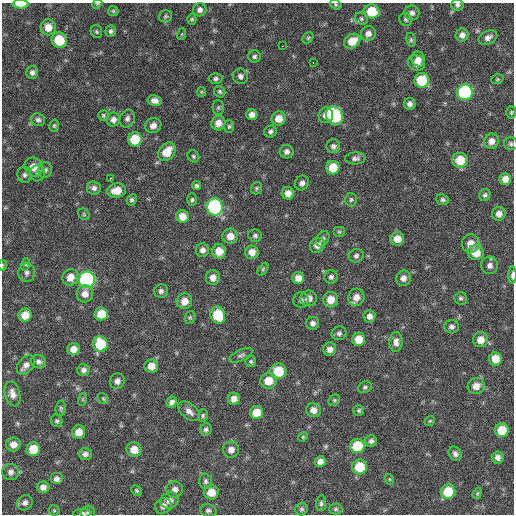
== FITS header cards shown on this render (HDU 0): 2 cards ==
NAXIS1  =                  512 / Axis length
NAXIS2  =                  512 / Axis length

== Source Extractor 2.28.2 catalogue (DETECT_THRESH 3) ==
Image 512 x 512 px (HDU 0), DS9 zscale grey, 1 PNG px = 1 image px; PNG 516 x 516 px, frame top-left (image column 1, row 512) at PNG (2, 3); each listed source drawn as its Kron ellipse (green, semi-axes under 4 px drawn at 4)
Background 125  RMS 12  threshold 35.5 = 3 sigma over >= 5 px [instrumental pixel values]
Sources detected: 191; all 191 listed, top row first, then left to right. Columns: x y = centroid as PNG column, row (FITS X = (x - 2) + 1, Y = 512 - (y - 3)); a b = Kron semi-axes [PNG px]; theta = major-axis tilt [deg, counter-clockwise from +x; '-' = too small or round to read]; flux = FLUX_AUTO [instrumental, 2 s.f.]
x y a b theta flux
21 4 8 4 0 11000
97 4 5 4 - 940
336 4 6 4 -34 1100
457 5 6 6 - 2000
200 10 7 6 - 3000
113 11 5 5 - 1100
372 11 8 7 - 22000
412 13 7 7 - 3000
165 16 7 6 - 1500
192 19 5 4 - 1100
361 19 7 5 -46 1500
406 19 7 6 - 1700
48 27 8 7 - 8200
111 31 6 5 - 2100
96 32 6 5 - 1400
368 33 7 7 - 4000
182 34 6 3 71 870
462 35 6 6 - 3800
488 37 10 6 26 3600
308 38 6 5 - 1200
59 40 8 7 - 21000
411 40 7 5 -75 1400
352 41 9 7 33 10000
283 46 3 2 - 2500
254 57 6 6 - 2000
418 59 7 6 - 4800
313 63 2 2 - 4100
416 63 8 7 - 5700
32 72 6 6 - 2500
240 76 8 7 - 2900
216 79 7 5 0 2000
497 79 6 4 19 1100
422 80 7 7 - 30000
201 92 5 4 - 890
220 92 6 5 - 1600
465 92 8 7 - 89000
155 100 7 5 -12 4100
410 104 6 5 - 2800
218 108 7 5 -89 1500
511 112 6 5 - 1200
103 115 5 5 - 1400
252 115 5 5 - 4200
326 115 8 7 - 4900
334 116 10 8 -63 55000
279 118 7 7 - 8800
127 119 9 7 66 2800
38 120 7 6 - 2200
113 120 7 6 - 3600
218 123 7 7 - 6100
153 125 8 7 - 4500
54 126 6 5 - 1200
229 126 6 5 - 1300
270 132 6 5 - 2200
135 139 7 7 - 23000
491 141 8 7 - 5400
511 144 7 6 - 1700
333 146 7 7 - 2500
167 152 10 7 50 15000
286 152 7 7 - 3000
193 156 6 5 - 1500
355 158 10 6 2 2700
460 160 7 7 - 16000
33 167 10 9 - 8200
333 168 7 6 - 16000
45 170 8 6 78 2400
37 173 8 7 - 2200
24 175 8 7 - 2200
110 178 3 3 - 3300
505 179 6 5 - 5900
302 183 7 6 - 3100
197 186 5 4 - 1600
94 188 7 6 - 2900
256 188 6 5 - 1200
117 191 9 7 10 12000
288 193 6 6 - 5400
485 195 6 5 - 1900
132 200 6 5 - 1700
192 200 6 5 - 1600
351 200 6 6 - 1600
443 200 6 5 - 1700
215 207 9 8 - 110000
84 214 6 5 - 1300
499 214 7 6 - 4500
182 216 6 6 - 8900
339 232 6 5 - 1200
230 236 8 7 - 7500
255 236 7 6 - 1900
323 239 8 6 57 2000
397 239 7 6 - 8800
471 244 9 9 - 7900
317 245 8 7 - 4700
202 250 7 6 - 3300
219 251 7 7 - 10000
252 252 7 6 - 7000
476 253 8 7 - 12000
356 256 7 6 - 2200
26 264 6 4 72 1300
2 265 5 2 - 790
490 265 8 8 - 3600
263 269 7 4 54 1200
27 273 9 8 - 3000
512 275 8 3 90 3100
70 277 8 7 - 8000
331 277 7 6 - 2100
213 278 7 7 - 4900
298 278 6 6 - 6300
403 278 8 7 - 4200
87 280 8 8 - 190000
161 291 7 6 - 2500
85 294 8 8 - 5600
356 297 9 8 - 6700
309 298 8 7 - 5100
460 298 6 6 - 1700
301 300 7 7 - 2300
331 300 8 7 - 9400
184 301 8 7 - 8100
101 314 7 6 - 13000
25 315 6 6 - 10000
218 315 9 7 -70 25000
369 316 6 6 - 3900
190 317 6 5 - 1200
313 323 6 6 - 2700
451 327 7 6 - 2600
339 333 8 7 - 2300
359 339 6 6 - 12000
481 340 7 7 - 7700
396 342 10 6 88 4000
100 344 8 7 - 27000
73 349 6 6 - 6200
330 349 6 6 - 4300
241 355 12 5 25 2100
495 359 6 6 - 11000
251 361 5 5 - 1400
38 362 8 6 -21 2700
26 365 11 7 48 4400
151 366 7 6 - 7500
84 370 6 6 - 2900
279 371 8 8 - 24000
117 381 8 7 - 4000
268 381 8 7 - 12000
476 386 8 8 - 6800
365 387 7 5 26 1700
13 394 13 7 -75 5100
83 399 6 4 72 1100
103 399 6 4 -54 1000
234 399 6 6 - 4500
334 400 6 5 - 1200
172 402 6 5 - 3100
61 408 8 5 85 1300
313 410 7 7 - 5400
359 410 5 5 - 1400
189 411 13 7 -39 4500
257 413 6 6 - 12000
203 415 6 4 75 1300
57 421 6 6 - 1700
430 421 5 4 - 990
206 429 6 5 - 2200
502 430 7 6 - 16000
79 432 7 6 - 7400
303 437 5 4 - 860
371 441 6 6 - 2400
13 444 7 7 - 6100
357 446 7 7 - 25000
33 449 7 6 - 16000
134 450 8 7 - 9200
231 450 8 8 - 5100
85 454 7 6 - 3100
455 454 7 6 - 2600
498 457 6 6 - 3700
320 462 5 5 - 4300
360 467 7 7 - 21000
11 472 8 8 - 3400
56 479 6 6 - 3200
389 479 5 3 - 810
206 481 8 6 -87 2100
43 487 6 6 - 4200
175 489 8 8 - 4100
137 491 6 4 -46 1200
211 492 7 7 - 9900
448 492 7 7 - 22000
477 493 6 4 69 1000
170 500 9 8 - 5000
25 503 8 7 - 3000
321 503 8 5 84 1700
163 506 9 7 34 3800
302 509 6 6 - 1600
336 509 6 5 - 1500
54 510 5 5 - 980
208 510 8 6 -12 2300
88 512 7 6 - 1900
82 513 9 4 6 2200
At the frame edge (FLAGS 8, measured only in part): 8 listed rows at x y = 21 4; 97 4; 336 4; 457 5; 511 144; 2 265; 512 275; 82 513